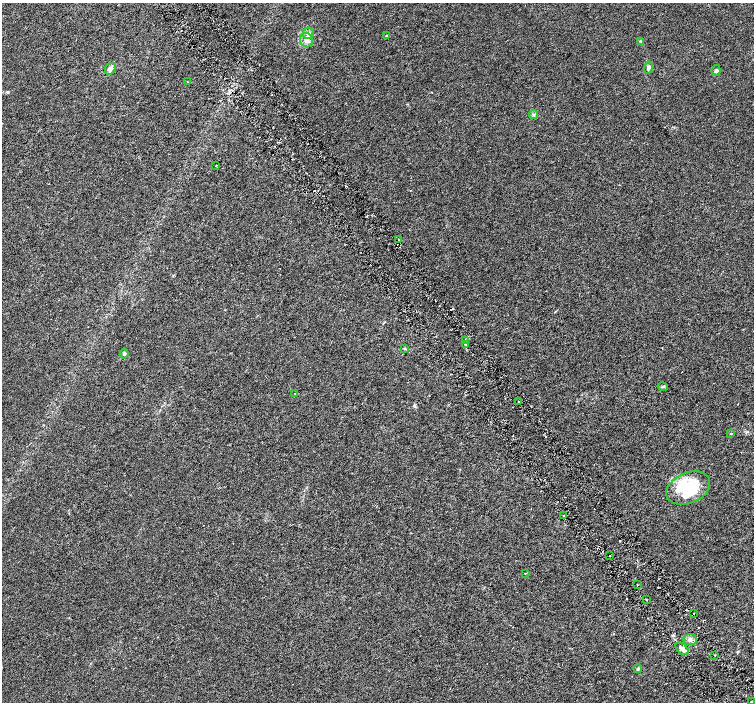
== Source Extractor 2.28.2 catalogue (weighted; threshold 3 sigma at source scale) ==
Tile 6 of 4 x 4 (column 2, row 2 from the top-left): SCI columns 1509-3011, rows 3003-4402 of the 6018 x 5941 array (HDU 1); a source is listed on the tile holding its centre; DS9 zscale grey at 2 x 2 block average (1 PNG px = mean of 2 x 2 image px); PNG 756 x 704 px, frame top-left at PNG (2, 3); each listed source drawn as its Kron ellipse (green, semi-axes under 4 px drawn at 4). Shown black and unused: <1% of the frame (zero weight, under 3 of 6 exposures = <1% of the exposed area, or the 3 px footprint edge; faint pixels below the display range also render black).
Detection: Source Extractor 2.28.2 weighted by HDU 2 'WHT'; one run over the whole footprint, this tile lists its part. Background 0.00109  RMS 0.0016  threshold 0.00665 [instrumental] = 3 sigma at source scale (4.09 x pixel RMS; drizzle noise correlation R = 1.36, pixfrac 0.8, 0.0396/0.0396 arcsec/px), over >= 5 px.
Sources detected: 38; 2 inside a brighter object's white glare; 4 cosmic-ray / hot-pixel residue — neither listed nor drawn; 1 inside a brighter listed object's ellipse — not listed separately; the other 31 listed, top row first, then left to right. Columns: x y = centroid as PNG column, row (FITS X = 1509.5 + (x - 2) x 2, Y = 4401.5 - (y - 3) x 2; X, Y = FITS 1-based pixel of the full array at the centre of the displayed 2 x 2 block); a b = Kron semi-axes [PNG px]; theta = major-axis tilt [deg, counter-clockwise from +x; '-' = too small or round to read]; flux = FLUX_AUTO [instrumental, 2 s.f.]
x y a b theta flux
308 33 6 5 - 1
387 36 3 2 - 0.47
306 40 7 6 - 1.6
641 41 3 2 - 0.24
648 68 6 4 76 0.97
110 69 6 5 - 1.3
716 70 5 4 - 0.81
188 82 3 2 - 0.17
534 114 4 4 - 0.54
216 165 2 2 - 0.13
399 240 3 2 - 0.39
465 340 2 2 - 0.25
466 344 2 2 - 0.25
405 349 3 2 - 0.26
124 354 5 4 - 0.58
663 387 5 3 - 0.43
295 393 2 2 - 0.11
519 402 2 2 - 0.35
731 433 3 2 - 0.17
688 488 23 15 22 20
564 516 2 2 - 0.3
610 555 2 2 - 0.18
525 573 3 2 - 0.19
637 585 2 2 - 0.2
647 600 2 2 - 0.32
693 613 2 2 - 0.52
690 640 6 5 - 1.3
682 649 8 5 -41 1.6
715 655 2 2 - 0.23
638 669 4 3 - 0.5
751 701 3 2 - 0.41
Diffuse or blended objects may show on this block-average render without a row.